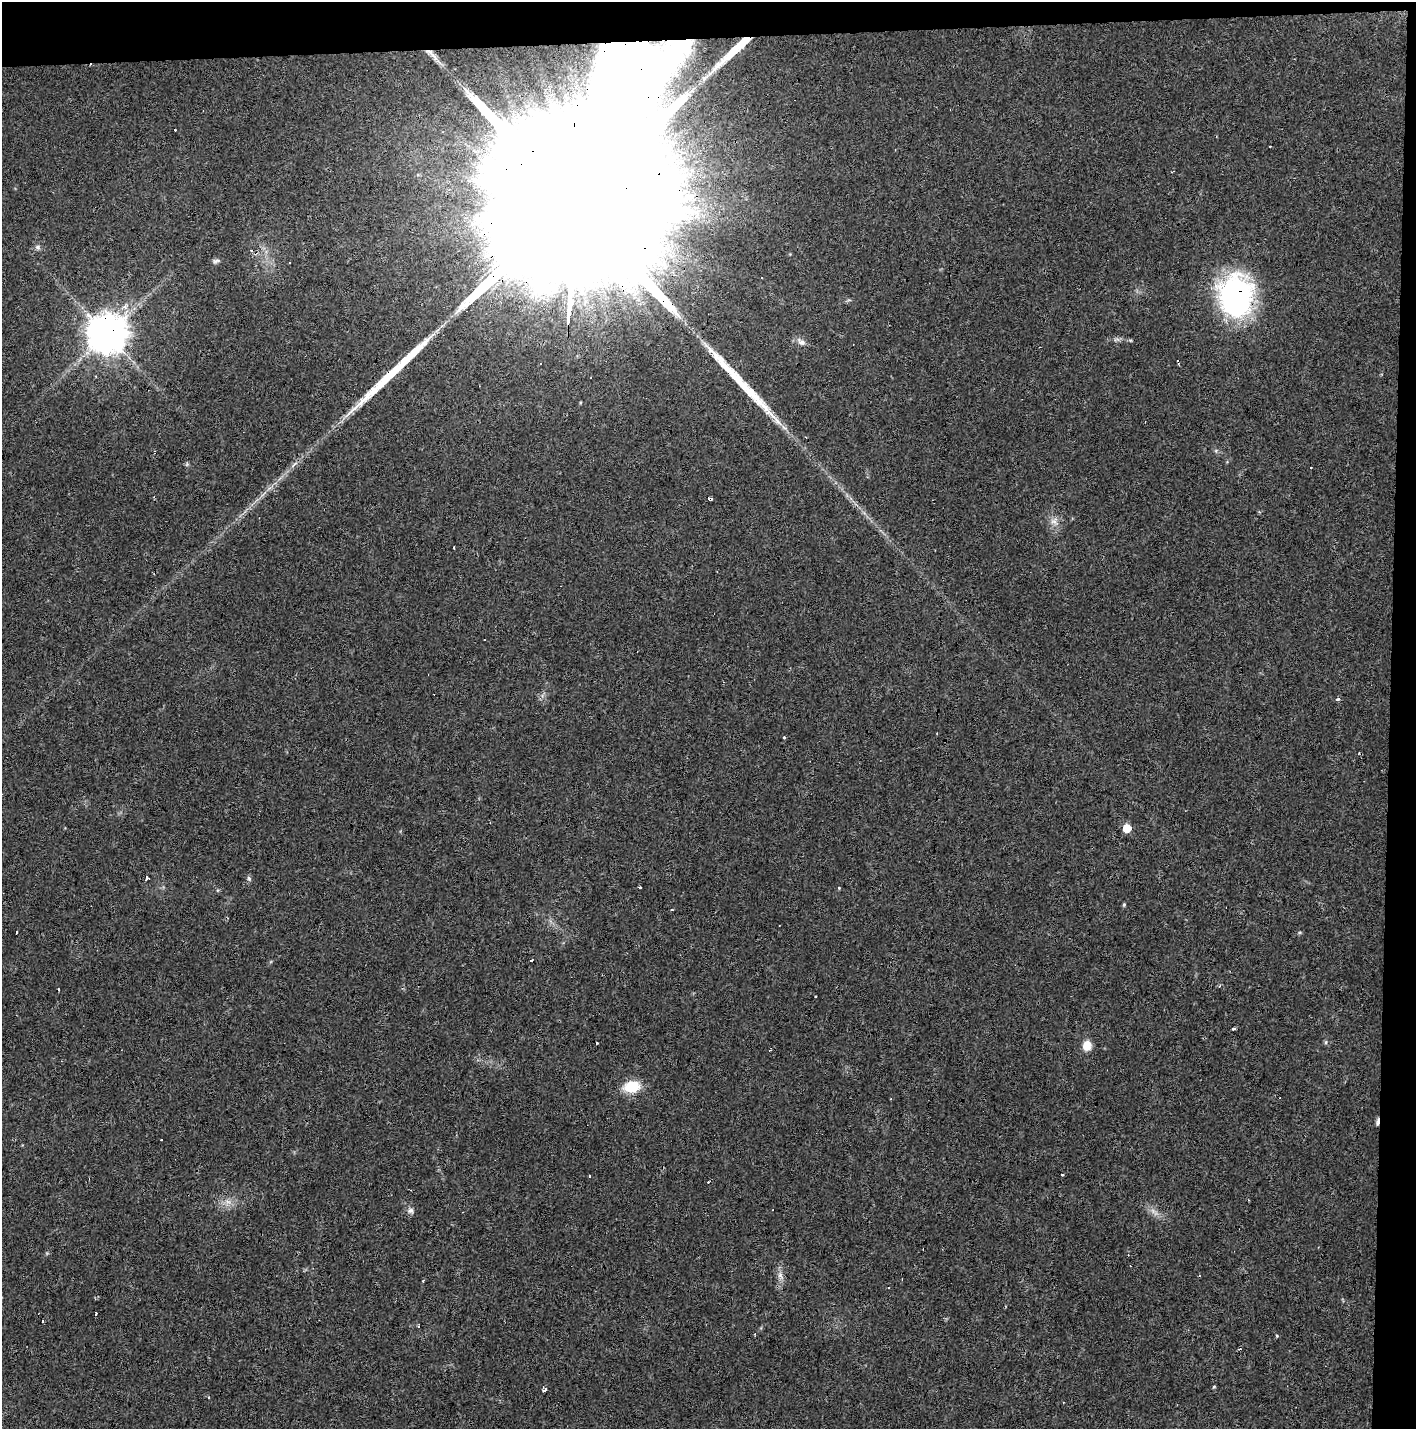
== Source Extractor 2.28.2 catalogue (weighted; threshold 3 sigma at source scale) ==
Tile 3 of 3 x 3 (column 3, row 1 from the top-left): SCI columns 2828-4241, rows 2966-4392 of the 4247 x 4503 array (HDU 1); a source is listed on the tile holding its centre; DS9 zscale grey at full resolution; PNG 1418 x 1431 px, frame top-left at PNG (2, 2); no overlay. Shown black and unused: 5% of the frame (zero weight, under 3 of 4 exposures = <1% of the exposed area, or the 3 px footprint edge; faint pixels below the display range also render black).
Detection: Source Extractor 2.28.2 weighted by HDU 2 'WHT'; one run over the whole footprint, this tile lists its part. Background 0.0206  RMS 0.0029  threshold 0.0133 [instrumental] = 3 sigma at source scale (4.5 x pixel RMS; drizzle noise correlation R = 1.50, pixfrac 1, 0.0396/0.0396 arcsec/px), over >= 5 px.
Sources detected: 64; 1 too faint to see at this stretch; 1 inside a brighter object's white glare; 21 cosmic-ray / hot-pixel residue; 2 long thin detections or spike segments (spike, bleed or trail) — not listed; the other 39 listed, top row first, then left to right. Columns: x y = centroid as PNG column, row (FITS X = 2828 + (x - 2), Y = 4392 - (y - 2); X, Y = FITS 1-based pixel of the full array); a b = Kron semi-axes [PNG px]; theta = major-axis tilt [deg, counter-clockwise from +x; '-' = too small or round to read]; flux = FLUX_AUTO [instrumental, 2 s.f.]
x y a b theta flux
735 50 52 7 43 12
432 54 24 5 -44 2.5
572 213 143 32 88 94000
38 247 7 7 - 0.84
216 261 10 5 12 0.76
290 263 3 3 - 0.4
1236 296 41 34 -88 62
107 334 11 11 - 890
1116 339 10 4 13 0.74
801 342 13 7 -31 1.5
540 364 3 3 - 1.6
710 499 4 3 - 2
1054 521 12 10 -44 2.2
454 547 3 2 - 0.46
1338 699 4 3 - 3.1
784 737 3 3 - 1.1
1127 828 6 5 - 6.6
147 877 4 3 - 55
249 879 7 5 -72 0.61
640 887 4 3 - 0.66
1124 904 5 4 - 0.36
16 933 2 2 - 0.32
531 960 3 3 - 1.3
1219 986 5 3 - 0.28
1233 1029 4 3 - 1.5
1326 1042 6 4 90 0.41
597 1043 3 3 - 0.38
1087 1046 12 10 83 3
632 1087 15 10 6 9.7
1377 1122 10 3 82 0.9
161 1140 3 3 - 1.4
589 1176 3 2 - 0.88
228 1201 10 4 -9 1.3
410 1210 9 7 3 1.1
780 1276 13 6 -66 1.5
423 1281 4 3 - 0.24
418 1326 3 3 - 0.35
1214 1387 5 4 - 0.33
544 1390 5 3 - 1.7
Overlapping masked pixels (flux is a lower limit): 7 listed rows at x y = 735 50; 432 54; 572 213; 1236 296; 107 334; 710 499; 1377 1122